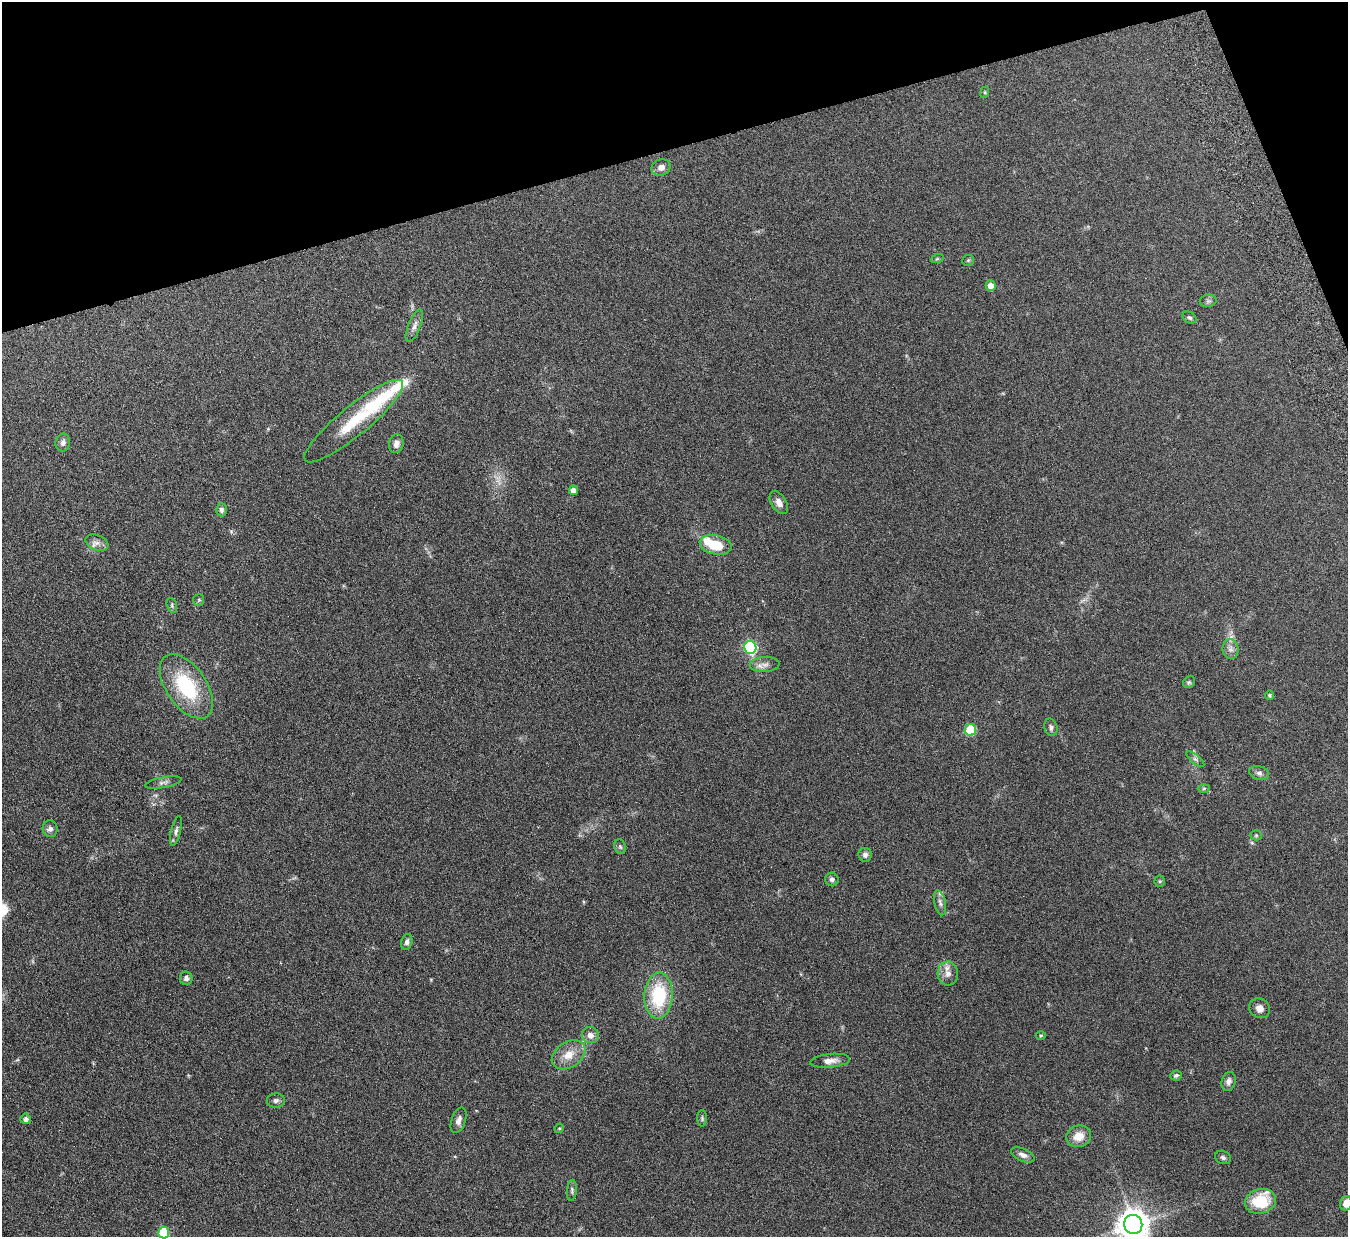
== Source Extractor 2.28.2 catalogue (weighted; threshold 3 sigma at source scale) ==
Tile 3 of 4 x 4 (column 3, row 1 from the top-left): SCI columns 2748-4093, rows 3879-5113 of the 5494 x 5412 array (HDU 1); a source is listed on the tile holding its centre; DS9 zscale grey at full resolution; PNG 1350 x 1239 px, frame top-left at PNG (2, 2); each listed source drawn as its Kron ellipse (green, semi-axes under 4 px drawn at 4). Shown black and unused: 14% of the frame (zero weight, under 4 of 7 exposures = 3% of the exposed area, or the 3 px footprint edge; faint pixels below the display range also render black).
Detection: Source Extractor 2.28.2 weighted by HDU 2 'WHT'; one run over the whole footprint, this tile lists its part. Background 0.229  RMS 0.0072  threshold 0.0293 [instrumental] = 3 sigma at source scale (4.09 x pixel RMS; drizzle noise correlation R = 1.36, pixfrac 0.8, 0.05/0.05 arcsec/px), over >= 5 px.
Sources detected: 70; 2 too faint to see at this stretch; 1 inside a brighter object's white glare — neither listed nor drawn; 5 inside a brighter listed object's ellipse — not listed separately; the other 62 listed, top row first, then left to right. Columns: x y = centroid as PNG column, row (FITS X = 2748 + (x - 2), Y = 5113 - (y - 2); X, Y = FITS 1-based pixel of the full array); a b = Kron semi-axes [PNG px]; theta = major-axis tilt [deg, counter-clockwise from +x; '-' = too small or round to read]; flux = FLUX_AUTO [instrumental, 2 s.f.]
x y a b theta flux
985 92 6 4 72 0.77
661 167 9 8 - 3.4
937 259 6 4 19 0.94
968 260 6 5 - 0.83
991 286 5 5 - 6.6
1208 301 8 6 12 1.5
1189 318 7 5 -32 1.3
414 326 17 6 68 3.2
354 421 62 15 39 27
63 442 9 7 80 2.3
396 444 9 7 80 3.2
573 490 5 4 - 4.2
779 503 13 7 -58 3.9
221 510 6 5 - 1.7
97 543 12 7 -22 3.3
716 545 16 9 -12 17
199 600 6 5 - 0.88
172 605 8 4 -72 1
750 647 6 6 - 76
1231 649 10 8 -81 3.2
765 664 15 7 3 3.9
1189 682 6 5 - 1.1
186 686 36 20 -55 43
1270 695 4 4 - 0.85
1051 727 9 6 -76 1.8
970 730 6 5 - 28
1195 759 11 4 -40 1.5
1259 773 10 7 -14 2.2
163 782 18 5 11 2.4
1204 788 6 4 2 0.88
50 829 8 7 - 2.5
176 831 15 5 77 2.1
1256 835 5 5 - 0.79
620 847 7 5 -68 1.3
865 855 7 6 - 2.2
832 879 7 6 - 1.8
1160 881 5 5 - 0.91
940 903 13 5 -77 2.4
407 942 8 5 76 1.9
948 974 12 10 -83 4.7
186 978 7 6 - 2.1
659 996 23 14 87 38
1260 1008 11 9 -36 4.2
590 1035 8 8 - 3.8
1041 1035 5 3 - 0.66
569 1055 18 12 33 9.7
830 1061 20 7 6 4.7
1176 1075 6 5 - 1.3
1229 1081 10 7 73 2.6
276 1101 9 7 3 1.9
702 1118 8 5 -90 1.2
26 1119 5 5 - 2.1
459 1120 13 7 71 3.1
559 1128 5 4 - 0.66
1079 1136 13 10 16 8.3
1023 1155 12 6 -23 3.1
1223 1157 8 6 -19 1.6
572 1190 10 5 84 1.5
1260 1201 16 12 13 22
1346 1203 7 5 75 4.9
1133 1224 9 9 - 1100
164 1233 6 5 - 28
Isophote crosses this tile's border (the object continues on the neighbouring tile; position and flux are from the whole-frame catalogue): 3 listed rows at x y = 1346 1203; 1133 1224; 164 1233